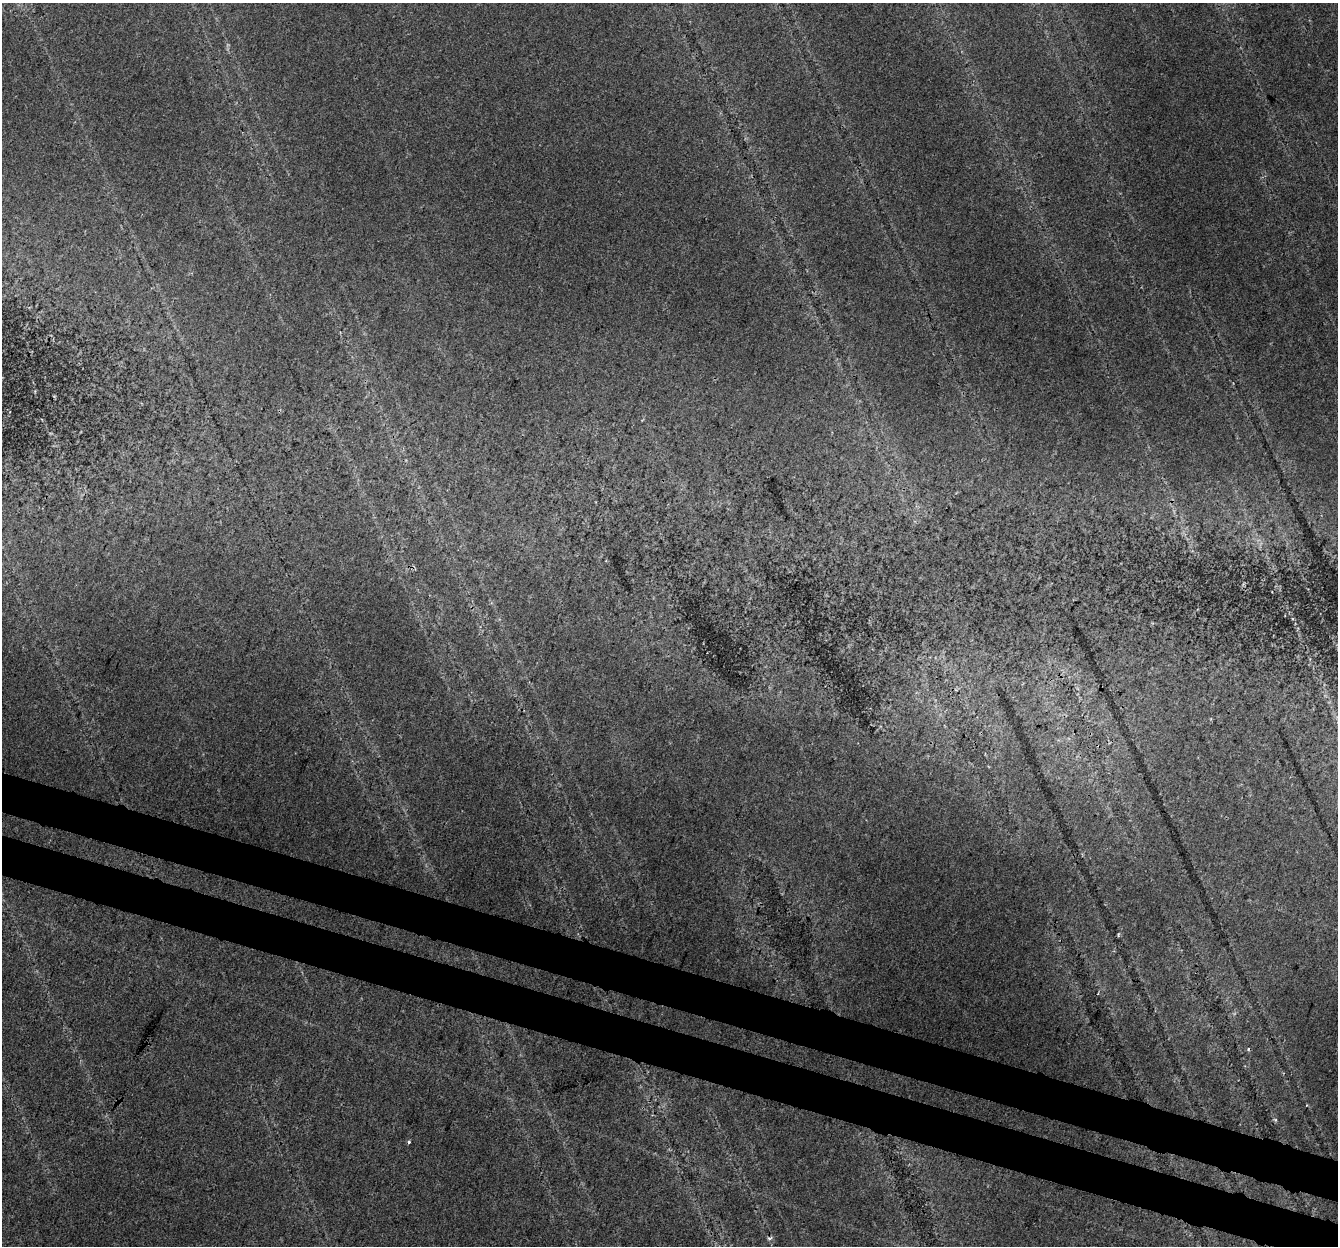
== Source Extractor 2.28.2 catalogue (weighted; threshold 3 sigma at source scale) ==
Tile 6 of 4 x 4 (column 2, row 2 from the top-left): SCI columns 1360-2695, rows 2762-4005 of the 5397 x 5587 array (HDU 1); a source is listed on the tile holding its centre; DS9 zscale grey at full resolution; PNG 1340 x 1248 px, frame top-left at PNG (2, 3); no overlay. Shown black and unused: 7% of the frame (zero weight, under 3 of 4 exposures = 5% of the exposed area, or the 3 px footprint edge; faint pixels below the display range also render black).
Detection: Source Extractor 2.28.2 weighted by HDU 2 'WHT'; one run over the whole footprint, this tile lists its part. Background 0.0675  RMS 0.005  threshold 0.0227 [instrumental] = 3 sigma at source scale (4.5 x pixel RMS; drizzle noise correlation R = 1.50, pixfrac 1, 0.0396/0.0396 arcsec/px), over >= 5 px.
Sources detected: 3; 1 cosmic-ray / hot-pixel residue — not listed; the other 2 listed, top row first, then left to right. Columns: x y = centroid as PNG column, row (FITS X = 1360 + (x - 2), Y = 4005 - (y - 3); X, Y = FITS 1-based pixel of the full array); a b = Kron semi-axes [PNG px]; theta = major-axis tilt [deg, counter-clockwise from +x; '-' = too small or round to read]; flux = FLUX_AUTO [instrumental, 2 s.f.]
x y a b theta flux
409 1142 4 3 - 0.75
770 1238 7 4 17 0.92